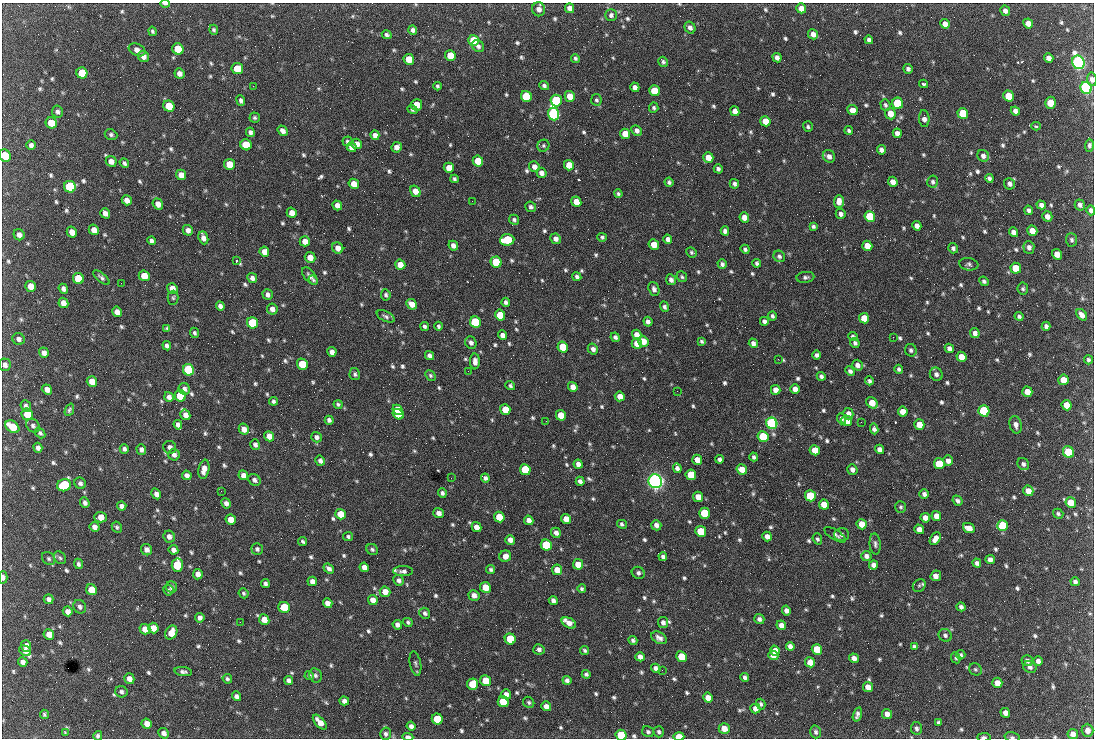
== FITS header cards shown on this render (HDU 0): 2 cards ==
NAXIS1  =                 1092 /fastest changing axis
NAXIS2  =                  736 /next to fastest changing axis

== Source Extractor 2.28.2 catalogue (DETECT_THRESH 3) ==
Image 1092 x 736 px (HDU 0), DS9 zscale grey, 1 PNG px = 1 image px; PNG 1096 x 740 px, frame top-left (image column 1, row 736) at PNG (2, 3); each listed source drawn as its Kron ellipse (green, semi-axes under 4 px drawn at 4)
Background 1520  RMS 36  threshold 109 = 3 sigma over >= 5 px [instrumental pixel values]
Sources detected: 850; of the 850, the 500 brightest by FLUX_AUTO listed and drawn (350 fainter detections omitted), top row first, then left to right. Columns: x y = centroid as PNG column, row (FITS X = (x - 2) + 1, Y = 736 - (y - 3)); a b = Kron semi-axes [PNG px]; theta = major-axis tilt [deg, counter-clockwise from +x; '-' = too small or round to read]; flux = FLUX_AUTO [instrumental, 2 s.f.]
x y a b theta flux
165 4 5 2 - 6.9e+03
569 8 5 4 - 1.2e+04
801 8 5 5 - 2.0e+04
539 9 7 6 - 1.4e+04
1005 11 5 5 - 1.0e+04
611 15 6 5 - 7.0e+03
1028 23 5 4 - 1.7e+04
945 24 5 4 - 1.2e+04
690 27 6 5 - 9.6e+03
214 30 5 4 - 4.8e+03
413 30 4 4 - 9.1e+03
153 31 5 4 - 4.9e+03
813 34 5 5 - 1.4e+04
387 35 5 4 - 5.7e+03
474 40 6 5 - 8.3e+04
869 40 4 4 - 7.2e+03
478 46 6 5 - 7.5e+03
178 49 6 5 - 7.5e+04
137 50 9 6 -25 1.2e+04
143 56 6 5 - 1.2e+04
450 56 5 5 - 5.3e+04
575 58 4 3 - 5.1e+03
777 58 5 4 - 1.1e+04
1049 58 5 4 - 1.3e+04
409 59 5 5 - 5.7e+04
663 62 5 5 - 5.5e+03
1078 62 7 6 - 1.2e+06
237 68 6 5 - 5.0e+04
908 69 5 4 - 6.3e+03
82 73 6 5 - 7.7e+04
179 73 5 5 - 1.2e+04
1092 79 7 5 -81 1.0e+04
923 84 4 3 - 9.9e+03
253 86 2 2 - 1.9e+04
437 86 4 3 - 4.6e+03
544 86 5 4 - 5.8e+03
635 87 5 4 - 1.0e+04
1086 88 6 5 - 8.2e+05
654 91 5 5 - 6.1e+04
526 96 6 5 - 1.7e+05
570 96 5 5 - 3.8e+04
1008 96 5 5 - 5.8e+04
241 100 5 4 - 7.5e+03
596 100 6 5 - 5.4e+03
556 101 6 5 - 2.8e+05
898 103 6 5 - 2.0e+05
1050 103 6 5 - 6.0e+04
416 105 6 5 - 4.7e+04
885 105 6 5 - 5.3e+03
169 106 6 5 - 7.6e+04
654 108 5 4 - 5.6e+03
412 109 5 4 - 5.9e+03
852 110 5 5 - 2.1e+04
735 111 5 4 - 1.6e+04
1015 111 5 4 - 1.0e+04
57 112 6 5 - 7.2e+03
963 113 5 5 - 9.4e+04
554 114 6 5 - 5.9e+05
890 114 6 5 - 2.7e+04
255 118 5 5 - 4.8e+03
924 119 8 5 -85 1.2e+04
765 121 5 5 - 3.3e+04
51 123 6 5 - 3.8e+04
1036 126 5 3 - 5.4e+03
808 127 5 5 - 4.8e+03
637 130 5 4 - 9.7e+03
849 130 4 4 - 4.7e+03
283 131 6 4 -53 1.1e+04
250 132 5 4 - 8.0e+03
897 133 5 4 - 1.1e+04
625 134 5 5 - 4.2e+04
111 135 6 5 - 5.7e+03
375 135 5 4 - 1.2e+04
347 141 5 5 - 4.8e+03
357 144 5 5 - 2.0e+04
31 145 5 4 - 8.7e+03
246 145 6 5 - 6.5e+04
1089 145 6 4 89 5.9e+03
543 146 6 5 - 4.6e+03
351 147 5 4 - 1.4e+04
397 147 5 5 - 1.4e+04
881 150 5 4 - 9.7e+03
5 156 6 5 - 5.5e+04
829 156 7 6 - 1.2e+04
983 156 6 5 - 9.2e+03
708 158 5 5 - 3.2e+04
111 161 6 5 - 1.5e+04
478 161 5 5 - 5.1e+04
124 163 5 4 - 6.0e+03
229 164 5 5 - 4.1e+04
569 165 5 5 - 3.5e+04
534 167 5 5 - 1.2e+04
449 168 5 5 - 2.8e+04
718 169 4 4 - 6.8e+03
541 173 5 5 - 1.1e+04
181 175 5 5 - 2.2e+04
989 178 4 4 - 6.5e+03
454 179 4 3 - 5.0e+03
669 182 5 4 - 5.6e+03
893 182 5 4 - 1.6e+04
933 182 6 5 - 5.9e+03
354 184 5 5 - 2.7e+04
734 184 5 4 - 7.2e+03
1010 184 6 5 - 9.2e+03
70 187 6 5 - 2.7e+05
415 191 6 4 -58 2.4e+04
618 194 4 4 - 5.1e+03
127 200 5 4 - 1.6e+04
472 201 2 2 - 5.9e+03
839 201 6 5 - 1.7e+04
576 202 5 5 - 2.9e+04
158 204 5 5 - 1.8e+04
337 205 5 4 - 1.3e+04
1041 205 5 4 - 9.7e+03
1080 205 5 5 - 8.0e+03
531 207 5 5 - 6.4e+03
1028 210 5 4 - 6.8e+03
1091 210 5 4 - 8.2e+03
105 213 5 4 - 1.2e+04
292 213 5 5 - 2.1e+04
841 214 5 4 - 8.4e+03
870 216 5 5 - 1.5e+05
1047 216 5 5 - 1.4e+04
744 217 5 5 - 1.9e+04
514 220 5 4 - 5.6e+03
813 226 4 4 - 5.5e+03
917 226 5 4 - 1.4e+04
94 230 5 5 - 2.0e+04
188 230 5 5 - 1.1e+04
725 231 4 4 - 8.0e+03
1032 231 5 5 - 2.5e+04
72 232 5 5 - 2.0e+04
1013 232 5 4 - 1.1e+04
19 235 6 5 - 1.0e+04
602 237 5 4 - 5.0e+03
203 238 7 4 -69 1.4e+04
556 239 5 5 - 1.1e+04
668 239 5 4 - 1.1e+04
507 240 7 5 4 1.7e+05
1072 240 7 5 -86 5.8e+03
151 241 4 4 - 7.9e+03
305 241 5 5 - 1.8e+04
654 245 5 5 - 3.4e+04
453 246 5 4 - 1.3e+04
867 246 5 5 - 3.4e+04
1029 247 6 5 - 9.3e+03
338 248 6 5 - 1.9e+04
953 248 5 5 - 6.9e+03
745 249 5 3 - 5.9e+03
264 252 5 4 - 1.8e+04
691 252 5 5 - 4.6e+03
1057 254 5 5 - 2.7e+04
779 256 6 5 - 6.4e+03
310 257 5 5 - 2.3e+04
236 261 3 2 - 1.2e+05
496 262 5 5 - 1.5e+05
757 263 4 3 - 5.4e+03
722 264 5 4 - 6.1e+03
969 264 9 6 -8 6.9e+03
400 265 5 5 - 2.6e+04
1016 268 5 5 - 5.7e+04
144 276 5 5 - 3.4e+04
310 276 10 5 -51 1.1e+04
577 277 4 4 - 6.3e+03
682 277 6 5 - 4.6e+03
805 277 9 5 9 6.6e+03
78 278 6 5 - 1.0e+05
101 278 10 4 -40 6.8e+03
252 278 5 4 - 9.9e+03
313 280 5 4 - 5.8e+03
671 280 5 5 - 8.4e+03
984 281 5 4 - 6.2e+03
121 283 2 2 - 8.7e+03
31 286 5 5 - 3.2e+04
172 288 5 5 - 1.9e+04
63 289 5 4 - 9.5e+03
654 289 7 5 -69 8.9e+03
1023 289 6 5 - 5.9e+03
268 295 5 5 - 9.8e+03
386 295 5 5 - 5.5e+03
173 298 7 5 89 4.5e+03
506 302 4 4 - 6.5e+03
63 303 5 4 - 1.7e+04
412 304 6 4 -43 2.2e+04
220 306 5 4 - 9.9e+03
664 307 5 4 - 5.9e+03
272 309 5 5 - 1.3e+04
117 312 5 5 - 1.7e+04
500 315 5 5 - 5.7e+04
1082 315 6 4 -52 1.5e+04
386 316 9 5 -26 6.5e+03
772 316 4 3 - 6.0e+03
1019 316 4 4 - 5.4e+03
864 318 5 5 - 4.1e+04
764 321 4 4 - 7.5e+03
475 322 5 5 - 2.6e+05
648 322 5 4 - 9.6e+03
253 323 6 5 - 2.1e+05
425 326 4 4 - 5.9e+03
439 326 4 3 - 4.9e+03
1046 326 4 4 - 6.7e+03
167 328 4 4 - 4.6e+03
194 333 5 4 - 5.6e+03
975 333 5 4 - 9.9e+03
503 335 5 4 - 1.2e+04
637 335 5 4 - 1.7e+04
615 337 5 4 - 6.1e+03
853 337 5 4 - 6.2e+03
893 337 2 2 - 1.5e+04
19 339 6 6 - 9.2e+03
643 341 5 5 - 2.8e+04
702 341 4 3 - 4.6e+03
471 343 6 5 - 8.2e+03
637 343 5 5 - 2.6e+04
753 343 5 4 - 9.6e+03
855 343 5 4 - 6.5e+03
167 346 4 4 - 8.3e+03
563 347 5 5 - 8.6e+04
949 348 5 4 - 1.1e+04
593 349 6 5 - 9.5e+03
911 350 6 5 - 5.9e+03
332 352 5 4 - 1.2e+04
44 353 5 4 - 1.2e+04
817 355 4 4 - 7.1e+03
430 356 5 4 - 9.3e+03
961 357 5 5 - 2.7e+04
778 359 2 2 - 8.8e+03
1088 360 4 4 - 6.1e+03
475 361 8 5 -88 1.3e+04
302 364 5 5 - 9.0e+04
5 365 6 5 - 1.1e+04
857 365 5 5 - 1.1e+04
899 369 4 4 - 5.8e+03
188 370 6 5 - 3.1e+05
468 371 2 2 - 5.9e+03
850 371 5 4 - 7.3e+03
355 374 6 5 - 5.7e+03
936 374 7 6 - 8.5e+03
430 376 6 4 -47 4.8e+03
821 376 4 4 - 5.7e+03
1063 380 5 5 - 3.4e+04
92 381 5 5 - 2.7e+04
869 381 4 3 - 6.3e+03
510 386 5 4 - 5.2e+03
573 387 5 4 - 1.7e+04
47 389 5 4 - 1.4e+04
184 389 6 5 - 9.5e+03
795 389 5 4 - 1.6e+04
776 390 5 4 - 1.6e+04
677 391 2 2 - 6.0e+03
1027 392 5 5 - 2.5e+04
180 396 6 5 - 1.1e+05
620 396 5 5 - 2.0e+04
169 397 5 4 - 1.0e+04
274 401 4 4 - 5.7e+03
872 403 6 5 - 3.6e+04
338 404 4 3 - 4.6e+03
1067 405 5 5 - 3.6e+04
26 406 6 5 - 7.4e+03
505 409 5 5 - 3.9e+04
69 410 6 4 67 5.2e+03
398 410 5 4 - 7.5e+04
984 411 6 5 - 2.8e+05
903 412 5 4 - 2.4e+04
27 414 6 5 - 5.4e+04
398 414 6 5 - 7.8e+04
848 414 5 5 - 1.4e+04
185 415 5 4 - 1.5e+04
561 415 5 5 - 4.6e+04
841 419 5 4 - 6.4e+03
329 420 4 4 - 7.3e+03
546 421 2 2 - 6.5e+03
847 421 5 5 - 2.8e+04
861 422 3 2 - 5.7e+03
772 423 6 5 - 6.9e+05
919 424 5 5 - 3.4e+04
178 425 5 4 - 1.0e+04
1016 425 9 6 -76 1.3e+04
33 426 7 6 - 6.9e+03
12 427 8 5 -37 6.0e+04
244 429 5 5 - 1.7e+04
874 429 5 4 - 9.0e+03
40 433 6 4 -50 5.3e+03
269 436 5 5 - 2.1e+04
316 437 5 5 - 8.2e+03
763 437 5 5 - 1.7e+05
255 445 5 5 - 7.1e+03
170 447 7 6 - 1.0e+04
38 448 5 4 - 9.2e+03
124 449 4 4 - 6.9e+03
141 449 5 4 - 7.7e+03
879 449 5 4 - 1.2e+04
815 450 5 5 - 3.8e+04
1068 452 6 5 - 1.0e+05
174 455 6 5 - 9.1e+03
754 457 4 4 - 6.0e+03
720 459 4 4 - 7.2e+03
697 460 5 5 - 2.4e+04
320 461 5 4 - 8.1e+03
948 461 5 5 - 1.2e+04
578 464 5 4 - 1.1e+04
939 464 5 5 - 9.7e+04
1023 464 6 5 - 7.6e+03
677 468 5 4 - 9.1e+03
204 469 9 5 79 1.8e+04
742 469 5 5 - 3.4e+04
852 469 5 5 - 1.0e+04
525 470 5 5 - 1.3e+05
187 475 5 4 - 1.0e+04
243 475 5 4 - 1.2e+04
691 475 5 5 - 1.1e+05
451 478 2 2 - 5.1e+03
485 478 4 4 - 7.4e+03
254 480 6 5 - 8.6e+03
580 481 4 4 - 8.6e+03
655 481 7 6 - 1.6e+06
80 483 6 5 - 7.6e+03
64 485 7 6 - 2.0e+05
221 491 2 2 - 7.5e+03
1028 491 5 5 - 2.1e+04
442 493 5 4 - 6.2e+03
156 494 6 4 -60 1.1e+04
924 494 5 4 - 9.2e+03
810 496 5 5 - 1.6e+05
698 497 5 5 - 3.0e+04
957 501 5 4 - 6.9e+03
85 503 5 4 - 7.2e+03
226 503 5 4 - 9.9e+03
1071 503 5 5 - 4.4e+04
824 505 5 5 - 3.7e+04
122 506 5 4 - 8.1e+03
901 507 6 5 - 4.5e+03
439 513 5 4 - 1.1e+04
704 513 5 5 - 1.2e+05
340 514 5 5 - 4.5e+04
1058 514 5 4 - 4.7e+03
936 516 5 4 - 1.7e+04
100 517 6 5 - 2.2e+04
499 517 5 5 - 6.1e+04
925 518 5 4 - 1.4e+04
566 519 5 4 - 2.1e+04
231 520 5 5 - 2.5e+04
529 520 5 4 - 1.3e+04
622 524 5 4 - 5.7e+03
862 524 5 5 - 3.1e+04
656 525 5 5 - 1.1e+04
1003 526 5 5 - 1.6e+05
94 527 5 4 - 1.2e+04
117 527 6 5 - 4.9e+03
476 527 5 4 - 1.9e+04
969 528 6 5 - 2.4e+04
919 529 5 4 - 1.4e+04
701 531 5 5 - 9.7e+04
556 533 5 4 - 1.1e+04
835 535 12 5 -31 7.9e+03
842 535 7 6 - 7.4e+03
767 536 5 4 - 1.2e+04
169 537 6 5 - 1.1e+04
348 537 5 4 - 4.6e+03
817 539 5 4 - 4.8e+03
935 539 7 4 56 1.6e+04
510 540 5 4 - 1.3e+04
303 541 4 3 - 4.7e+03
875 544 10 5 -85 7.6e+03
546 545 5 5 - 1.8e+05
257 549 6 5 - 6.1e+03
372 549 6 5 - 5.6e+03
147 550 6 5 - 1.1e+04
173 550 5 4 - 1.0e+04
505 556 6 5 - 1.8e+04
866 556 5 5 - 8.5e+03
663 557 4 4 - 7.3e+03
60 558 7 5 -55 4.7e+03
49 559 7 5 -46 5.5e+03
990 559 4 4 - 1.0e+04
977 563 4 4 - 7.4e+03
78 564 5 4 - 6.2e+03
578 564 5 5 - 3.2e+04
177 565 6 5 - 1.7e+05
873 565 4 4 - 1.1e+04
364 567 5 4 - 1.2e+04
329 568 6 4 -38 8.3e+03
491 569 5 4 - 5.0e+03
557 570 5 5 - 3.2e+04
403 571 10 5 -1 8.0e+03
638 573 6 6 - 7.6e+03
198 574 5 5 - 1.5e+04
936 576 5 5 - 1.5e+04
3 577 6 4 -87 8.3e+03
399 580 5 5 - 8.2e+03
312 581 5 4 - 1.2e+04
1075 582 4 4 - 7.3e+03
265 584 4 4 - 6.8e+03
919 585 7 6 - 6.9e+03
172 587 6 5 - 6.4e+03
485 587 5 5 - 4.9e+04
582 589 4 4 - 5.0e+03
91 590 6 5 - 4.5e+04
168 590 5 5 - 5.9e+03
385 592 5 5 - 2.1e+04
244 593 5 4 - 4.7e+03
474 595 6 5 - 1.4e+04
48 599 5 5 - 8.6e+03
373 600 5 4 - 1.6e+04
553 600 5 4 - 9.3e+03
328 603 5 4 - 1.8e+04
80 607 7 6 - 7.5e+03
284 607 5 5 - 8.8e+04
961 607 4 4 - 6.8e+03
786 610 5 4 - 1.0e+04
68 611 5 4 - 1.2e+04
425 613 6 5 - 7.0e+03
200 618 5 4 - 1.0e+04
759 619 5 5 - 8.3e+03
264 620 5 5 - 2.5e+04
240 622 2 2 - 5.0e+03
408 622 5 4 - 4.8e+03
663 622 5 5 - 9.0e+03
569 623 8 4 -29 1.5e+04
397 625 5 4 - 1.1e+04
781 625 5 4 - 1.4e+04
153 628 5 5 - 2.5e+04
145 629 5 5 - 2.8e+04
171 633 7 5 58 3.1e+04
49 634 5 5 - 2.2e+04
945 635 7 6 - 6.0e+03
659 638 8 5 -29 1.1e+04
510 639 5 5 - 1.3e+05
633 640 4 4 - 5.9e+03
26 646 6 5 - 1.8e+04
790 646 4 4 - 9.4e+03
914 647 4 4 - 6.3e+03
539 649 5 5 - 7.6e+03
817 649 5 5 - 6.6e+04
585 650 4 4 - 5.0e+03
25 651 6 5 - 1.1e+04
775 651 5 5 - 1.9e+04
773 655 5 4 - 2.1e+04
961 655 5 4 - 4.9e+03
640 657 5 4 - 1.4e+04
681 657 5 5 - 7.9e+04
854 658 5 4 - 1.2e+04
956 658 6 4 -66 4.6e+03
1027 661 6 5 - 7.2e+03
1038 661 5 4 - 9.2e+03
23 662 5 4 - 1.0e+04
810 662 5 5 - 2.4e+04
415 663 12 5 -79 6.8e+03
1030 667 7 6 - 7.6e+03
656 668 5 4 - 8.9e+03
975 669 6 6 - 5.2e+03
662 670 2 2 - 6.1e+03
183 672 9 4 -8 7.2e+03
586 674 4 4 - 6.0e+03
315 675 7 6 - 6.1e+03
309 676 4 4 - 5.8e+03
745 677 4 4 - 7.0e+03
129 679 5 5 - 1.4e+04
227 679 5 4 - 4.9e+03
289 680 5 4 - 8.2e+03
567 680 4 4 - 7.3e+03
486 681 5 5 - 6.1e+04
997 683 5 5 - 2.1e+04
472 684 5 5 - 5.6e+04
868 687 5 5 - 2.0e+04
121 692 6 5 - 6.6e+03
506 694 5 5 - 9.9e+03
236 696 5 4 - 9.4e+03
708 698 5 4 - 1.9e+04
344 701 5 4 - 1.1e+04
503 702 5 5 - 1.0e+05
529 702 6 5 - 5.1e+03
761 704 5 4 - 5.4e+03
546 706 5 5 - 1.2e+04
755 708 5 5 - 1.3e+04
1005 713 5 4 - 1.3e+04
44 714 5 4 - 4.7e+03
857 714 7 4 72 8.6e+03
887 714 5 5 - 1.2e+04
437 719 5 5 - 8.7e+04
320 722 9 4 -49 2.5e+04
939 723 4 4 - 6.5e+03
147 724 5 5 - 1.7e+04
411 726 4 4 - 8.8e+03
724 728 5 5 - 2.5e+04
916 728 6 5 - 6.8e+03
1087 730 6 6 - 1.3e+04
65 732 3 2 - 1.2e+04
648 732 6 5 - 5.7e+03
659 732 5 5 - 6.0e+03
816 732 6 5 - 6.2e+03
164 733 5 5 - 1.1e+04
385 734 6 5 - 6.8e+03
1073 734 5 5 - 1.2e+04
621 735 5 5 - 1.1e+05
98 736 5 4 - 5.5e+03
408 737 5 3 - 1.3e+04
679 737 5 4 - 5.1e+04
984 737 7 3 2 5.9e+03
1012 737 7 4 -13 5.0e+03
At the frame edge (FLAGS 8, measured only in part): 12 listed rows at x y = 165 4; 539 9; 1092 79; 5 156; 1091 210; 3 577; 621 735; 98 736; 408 737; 679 737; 984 737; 1012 737
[350 fainter detections neither listed nor drawn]